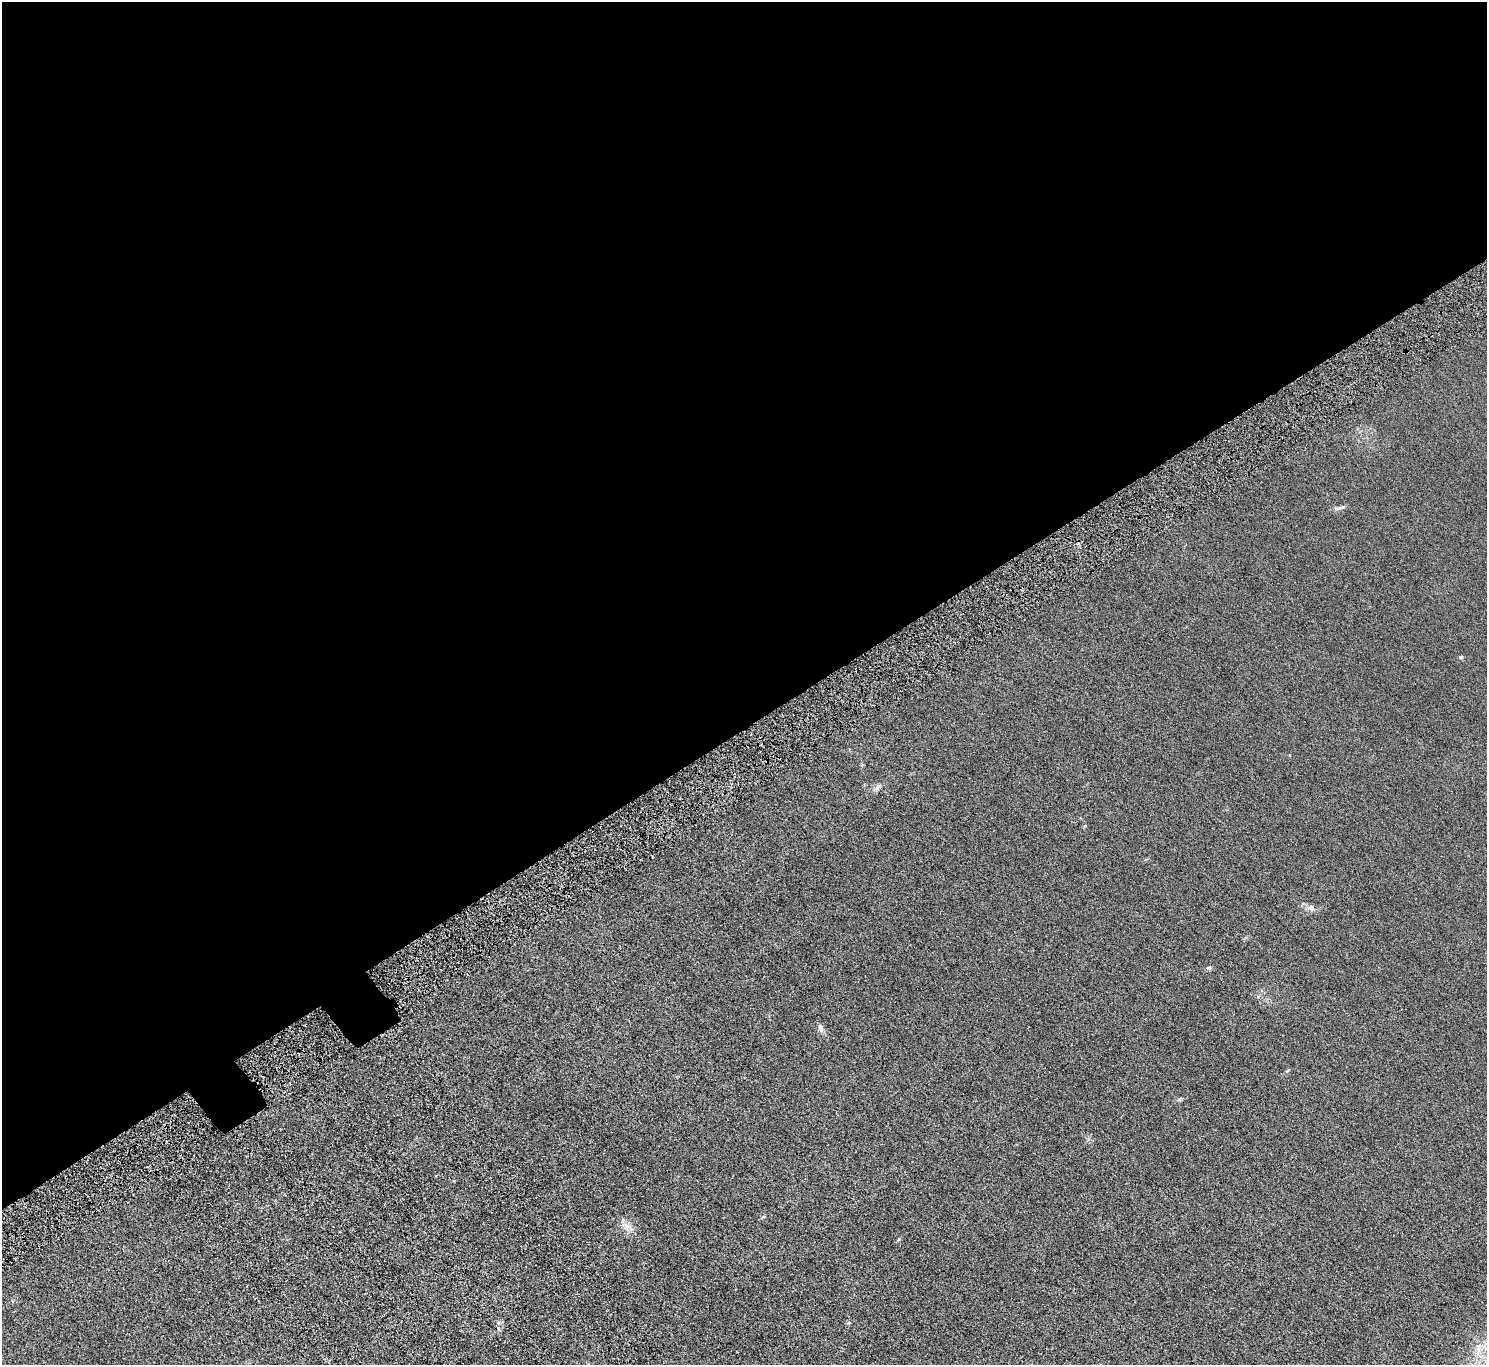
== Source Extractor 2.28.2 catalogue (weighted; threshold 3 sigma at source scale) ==
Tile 2 of 4 x 4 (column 2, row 1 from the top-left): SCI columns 1589-3073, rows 4349-5711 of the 6146 x 6105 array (HDU 1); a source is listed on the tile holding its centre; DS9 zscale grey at full resolution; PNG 1489 x 1367 px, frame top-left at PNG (2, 2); no overlay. Shown black and unused: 54% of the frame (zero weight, under 4 of 8 exposures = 5% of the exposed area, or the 3 px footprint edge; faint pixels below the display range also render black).
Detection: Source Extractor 2.28.2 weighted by HDU 2 'WHT'; one run over the whole footprint, this tile lists its part. Background 0.0318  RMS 0.0058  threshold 0.0239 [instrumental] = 3 sigma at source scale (4.09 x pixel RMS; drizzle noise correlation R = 1.36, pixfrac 0.8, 0.05/0.05 arcsec/px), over >= 5 px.
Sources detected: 10; all 10 listed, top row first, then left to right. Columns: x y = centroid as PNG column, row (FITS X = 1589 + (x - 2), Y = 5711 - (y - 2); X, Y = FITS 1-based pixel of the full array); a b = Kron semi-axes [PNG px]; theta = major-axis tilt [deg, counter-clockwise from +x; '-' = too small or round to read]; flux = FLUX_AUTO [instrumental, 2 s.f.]
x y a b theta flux
1340 507 13 3 11 1.3
1461 657 5 4 - 0.7
877 788 9 5 60 1.3
1311 907 9 7 -2 2
1209 968 6 5 - 1.1
821 1028 10 6 -73 2
1180 1099 6 4 48 0.69
626 1226 9 5 -45 2.2
849 1323 5 3 - 0.49
1479 1349 12 11 - 5
Unlisted compact peaks at least as high as the median listed source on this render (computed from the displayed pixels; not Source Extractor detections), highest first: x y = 899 1239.